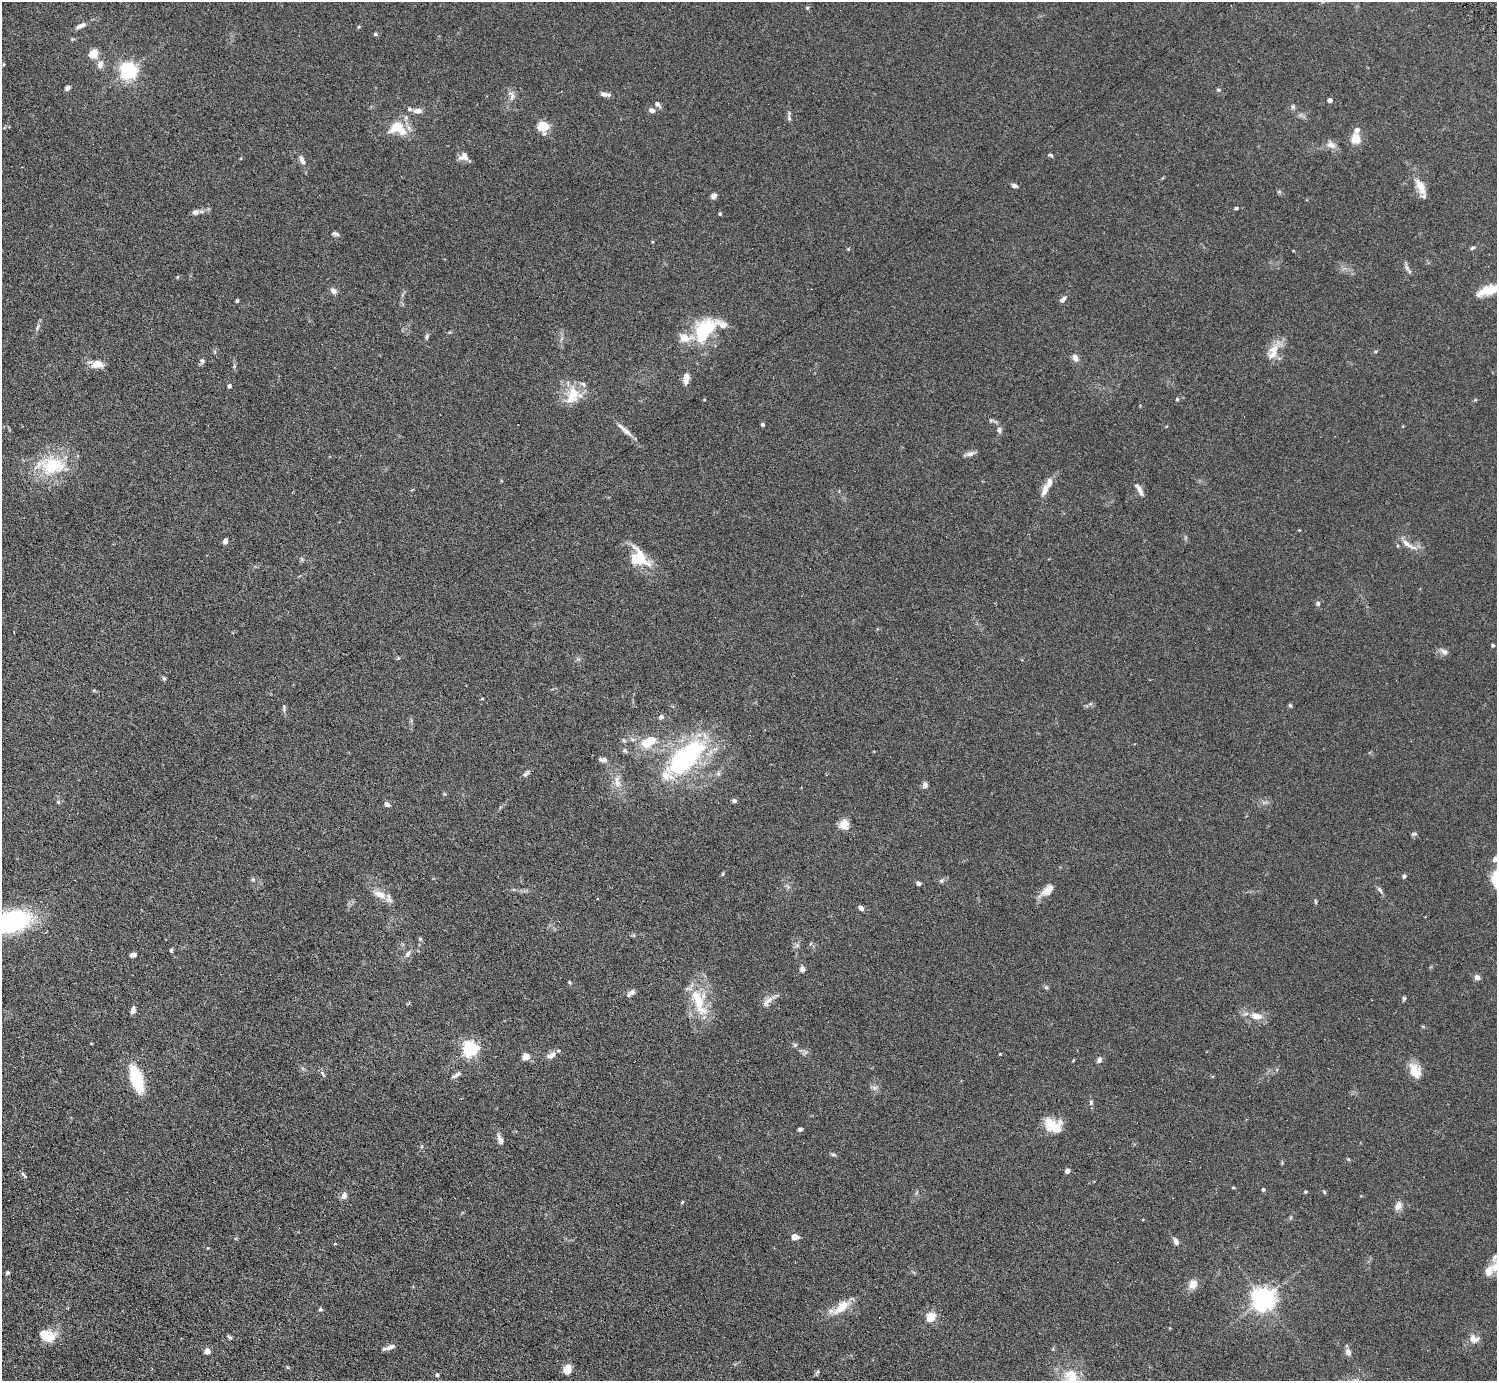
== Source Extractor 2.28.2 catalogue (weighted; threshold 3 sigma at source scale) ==
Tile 7 of 4 x 4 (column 3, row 2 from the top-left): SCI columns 2989-4483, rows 3055-4433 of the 5977 x 5967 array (HDU 1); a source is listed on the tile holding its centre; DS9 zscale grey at full resolution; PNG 1499 x 1383 px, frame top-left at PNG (2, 2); no overlay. Shown black and unused: <1% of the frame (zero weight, under 3 of 6 exposures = <1% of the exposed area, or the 3 px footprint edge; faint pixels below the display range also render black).
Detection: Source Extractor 2.28.2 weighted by HDU 2 'WHT'; one run over the whole footprint, this tile lists its part. Background 0.123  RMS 0.005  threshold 0.0202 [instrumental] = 3 sigma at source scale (4.09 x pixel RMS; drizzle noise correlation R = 1.36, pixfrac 0.8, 0.05/0.05 arcsec/px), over >= 5 px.
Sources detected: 163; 1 inside a brighter object's white glare — not listed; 8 inside a brighter listed object's ellipse — not listed separately; the other 154 listed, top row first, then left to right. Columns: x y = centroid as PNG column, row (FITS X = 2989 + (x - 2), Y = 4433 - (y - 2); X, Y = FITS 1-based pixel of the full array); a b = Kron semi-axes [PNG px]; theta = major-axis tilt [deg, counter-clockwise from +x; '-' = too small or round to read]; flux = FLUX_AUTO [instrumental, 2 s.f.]
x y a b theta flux
807 8 5 4 - 0.6
80 26 13 5 22 1.9
359 27 4 4 - 0.47
375 34 5 4 - 0.73
94 54 8 7 - 7.4
100 64 11 8 73 2.3
129 70 6 6 - 140
67 88 6 5 - 1.2
1219 90 5 4 - 0.53
604 94 10 6 -20 1.8
512 96 15 7 -73 2.3
1330 100 4 4 - 1.9
657 104 8 6 -46 1.4
1293 107 7 5 89 0.8
652 110 7 6 - 1.8
418 111 8 6 -3 2.9
789 118 7 4 -75 0.91
543 126 11 11 - 6.7
397 127 22 14 22 9.3
1357 130 7 6 - 1.7
1356 139 8 7 - 7.2
1331 145 13 8 -20 2.5
1050 155 7 4 -27 0.67
464 157 12 9 23 2.5
302 160 13 6 -65 2
1015 186 6 4 -10 1.3
1420 187 19 9 -64 5.7
714 196 6 5 - 1.9
1236 208 4 4 - 0.54
195 212 9 7 0 1.6
720 214 5 4 - 0.51
335 234 10 5 -12 1.1
1472 248 7 4 27 0.65
1407 268 13 4 -50 1.3
1487 290 27 10 20 7.8
333 291 9 7 -41 1.7
1063 299 8 5 46 1.6
237 301 3 3 - 0.74
723 325 19 9 -31 3.4
38 327 11 5 61 1.2
702 333 28 15 86 19
426 337 6 5 - 0.84
685 338 18 9 -2 5.4
1273 354 21 10 49 5.2
1075 358 9 7 -65 2.1
202 361 7 5 83 0.96
97 364 15 9 -5 4.4
686 378 10 6 84 4.2
229 386 4 4 - 1.3
572 396 26 15 70 9.4
1177 399 5 5 - 0.53
704 400 4 3 - 0.32
991 420 9 4 12 0.64
762 424 4 4 - 0.74
623 428 17 6 -41 2.7
999 430 7 6 - 1.3
970 454 13 6 16 1.7
51 465 43 24 -3 22
1139 489 16 5 -60 2.3
1044 491 20 8 71 3.1
225 541 5 5 - 1.7
1408 544 25 6 -32 3.7
639 558 25 19 -49 13
1318 603 7 5 77 0.81
1493 645 5 4 - 0.53
1444 651 11 7 -25 1.7
578 659 5 5 - 0.69
164 678 6 5 - 0.66
1290 705 5 4 - 0.58
284 708 14 3 -87 0.92
661 717 5 5 - 1.3
649 742 22 12 29 9.7
685 757 55 23 45 60
603 760 10 6 -10 1.4
526 773 10 5 40 1.2
617 782 19 8 -82 3.8
925 785 7 5 84 1.8
734 801 5 4 - 1
387 804 6 5 - 1.3
844 824 13 12 - 3.6
1414 834 7 4 8 0.68
1495 859 5 5 - 3.1
722 874 5 3 - 0.44
1404 876 5 4 - 0.83
253 879 6 4 17 0.57
1496 880 19 8 -82 12
941 881 6 4 18 0.74
919 883 5 4 - 1.1
1047 890 19 10 41 4
1380 890 9 6 -51 1.1
379 894 20 10 -22 4.7
1316 902 7 3 -71 0.48
861 908 7 5 -47 1.2
11 921 29 15 13 77
420 939 5 5 - 0.5
171 950 5 4 - 0.68
408 954 9 5 54 1.2
133 955 6 4 23 1.9
802 969 6 5 - 2.3
1477 977 6 5 - 2.3
570 982 5 4 - 0.5
1046 987 5 5 - 0.66
631 993 13 5 36 1.7
1404 998 6 5 - 0.64
699 1003 39 18 -80 16
766 1004 10 8 -67 1.9
133 1010 8 5 78 1.8
1256 1016 14 8 -14 4.2
795 1045 6 5 - 0.67
470 1049 6 6 - 120
1000 1054 3 3 - 0.36
551 1055 12 7 30 2.5
526 1056 8 7 - 3.1
1099 1060 8 5 61 1.4
1415 1071 19 12 -64 6.2
322 1073 9 4 -55 0.86
458 1074 13 6 41 1.4
136 1079 22 9 -73 29
874 1088 7 6 - 1.2
1091 1103 7 5 88 0.88
1053 1126 23 13 -38 8.1
800 1129 5 4 - 0.72
500 1140 13 6 -66 2
833 1154 7 4 -16 0.7
1068 1171 4 4 - 2.7
24 1175 9 3 -49 0.67
1233 1188 5 3 - 0.37
1263 1189 4 4 - 0.66
1305 1192 4 4 - 0.58
1324 1192 6 4 -69 0.51
344 1195 7 6 - 2.2
682 1202 4 4 - 0.4
1398 1206 10 8 64 2.8
795 1237 7 6 - 2.8
1176 1241 9 6 -69 1.7
335 1244 4 3 - 0.36
208 1248 3 3 - 0.3
1489 1271 23 11 46 4.8
7 1273 5 4 - 0.78
1193 1284 13 11 64 3.3
1264 1299 7 7 - 350
842 1307 24 12 41 7.2
320 1309 6 5 - 0.61
931 1317 6 5 - 15
47 1335 16 10 -18 9.6
230 1337 8 3 -33 0.6
1474 1339 12 8 -17 3.3
389 1347 16 5 18 1.9
207 1351 4 4 - 5
1348 1352 8 6 -72 2
567 1369 11 8 76 3.9
817 1372 7 4 53 0.66
1072 1374 24 13 1 8
437 1375 5 4 - 0.8
Isophote crosses this tile's border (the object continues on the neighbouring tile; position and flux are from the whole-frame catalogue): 4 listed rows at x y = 1487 290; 1495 859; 1496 880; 11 921